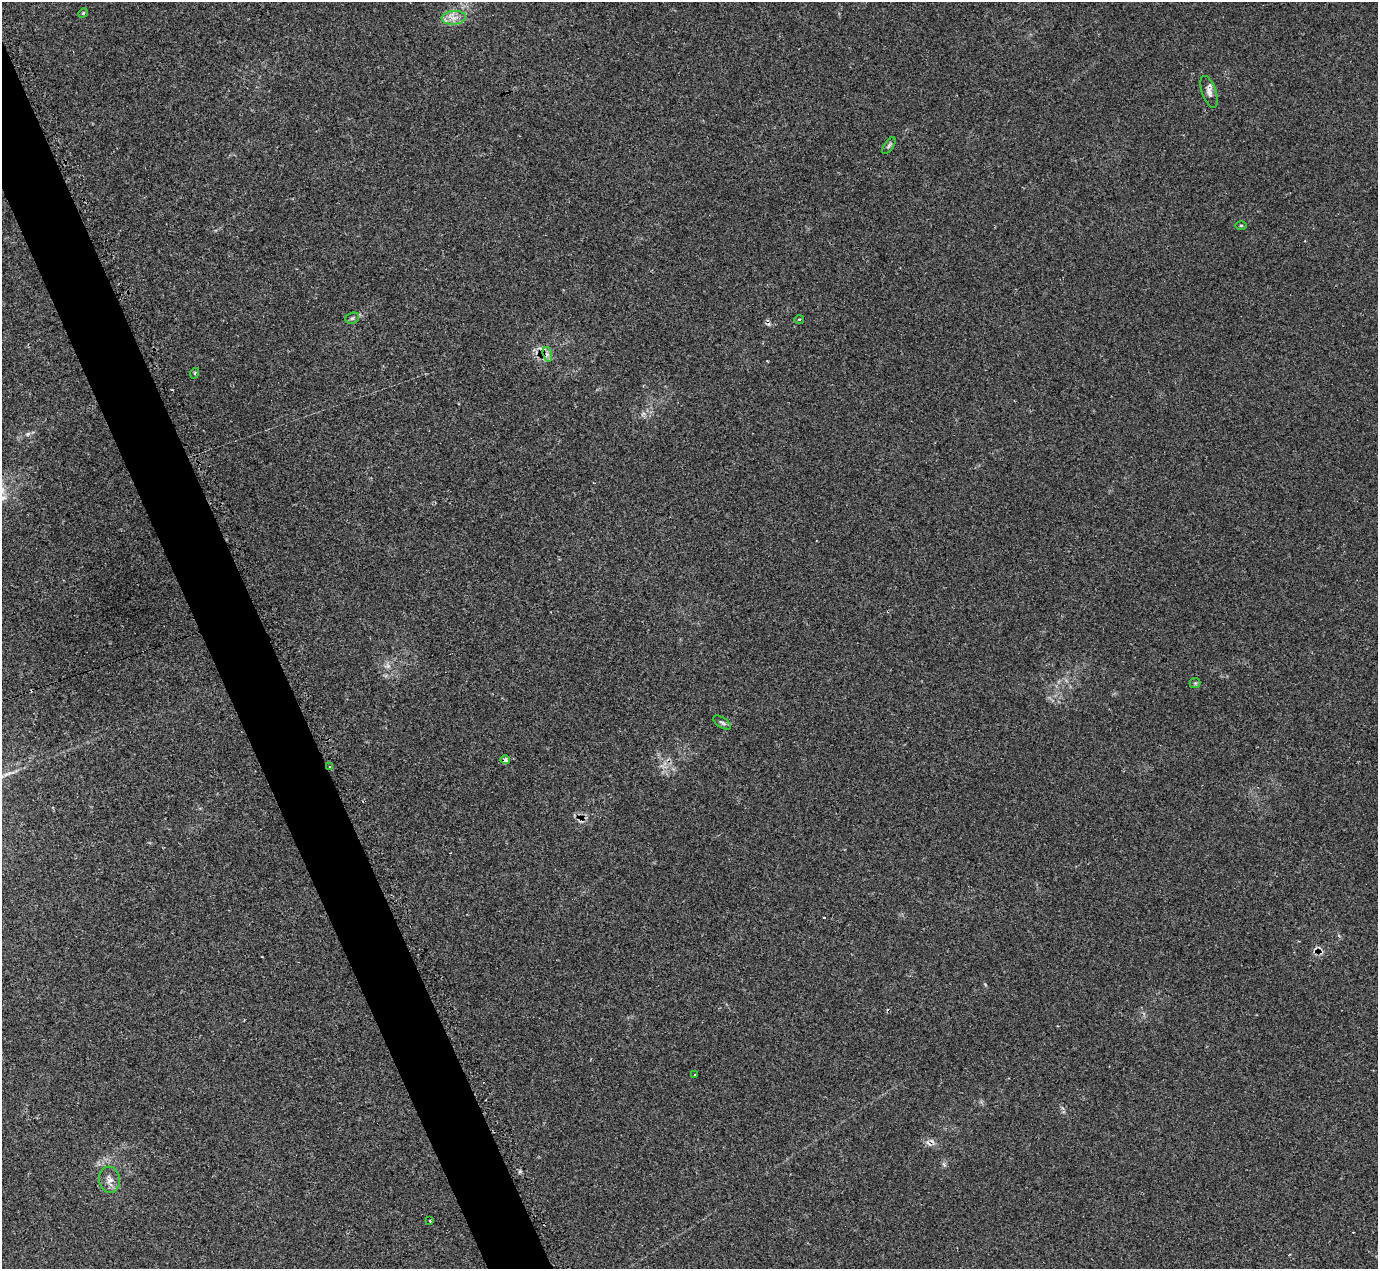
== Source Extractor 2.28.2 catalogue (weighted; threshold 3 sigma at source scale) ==
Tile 11 of 4 x 4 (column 3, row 3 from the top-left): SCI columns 2756-4131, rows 1542-2808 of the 5525 x 5503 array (HDU 1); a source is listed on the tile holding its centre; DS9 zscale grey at full resolution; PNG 1380 x 1271 px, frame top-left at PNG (2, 2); each listed source drawn as its Kron ellipse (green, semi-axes under 4 px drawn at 4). Shown black and unused: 4% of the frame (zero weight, under 2 of 3 exposures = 1% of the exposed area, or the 3 px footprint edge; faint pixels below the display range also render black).
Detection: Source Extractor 2.28.2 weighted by HDU 2 'WHT'; one run over the whole footprint, this tile lists its part. Background 0.134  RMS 0.007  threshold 0.0314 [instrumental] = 3 sigma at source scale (4.5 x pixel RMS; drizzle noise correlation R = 1.50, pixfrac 1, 0.05/0.05 arcsec/px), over >= 5 px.
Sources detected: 22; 6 cosmic-ray / hot-pixel residue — neither listed nor drawn; the other 16 listed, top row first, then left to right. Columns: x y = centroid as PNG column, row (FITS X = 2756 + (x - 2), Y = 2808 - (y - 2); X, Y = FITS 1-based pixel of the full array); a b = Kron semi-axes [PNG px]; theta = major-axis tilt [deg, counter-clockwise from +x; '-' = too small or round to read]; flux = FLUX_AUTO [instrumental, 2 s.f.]
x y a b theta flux
83 13 5 4 - 0.69
454 18 12 7 5 4.8
1209 92 16 7 -70 3.7
889 146 9 4 55 1.4
1241 225 5 3 - 0.66
352 318 7 5 21 1.3
799 319 5 3 - 0.61
547 354 7 4 -73 1.9
195 373 5 3 - 0.58
1195 683 5 5 - 0.87
722 722 10 5 -36 1.6
505 760 5 4 - 2.3
329 767 3 3 - 8.8
695 1075 2 2 - 0.63
110 1180 13 10 -84 4.6
430 1220 3 2 - 0.86
Overlapping masked pixels (flux is a lower limit): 2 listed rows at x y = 505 760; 329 767